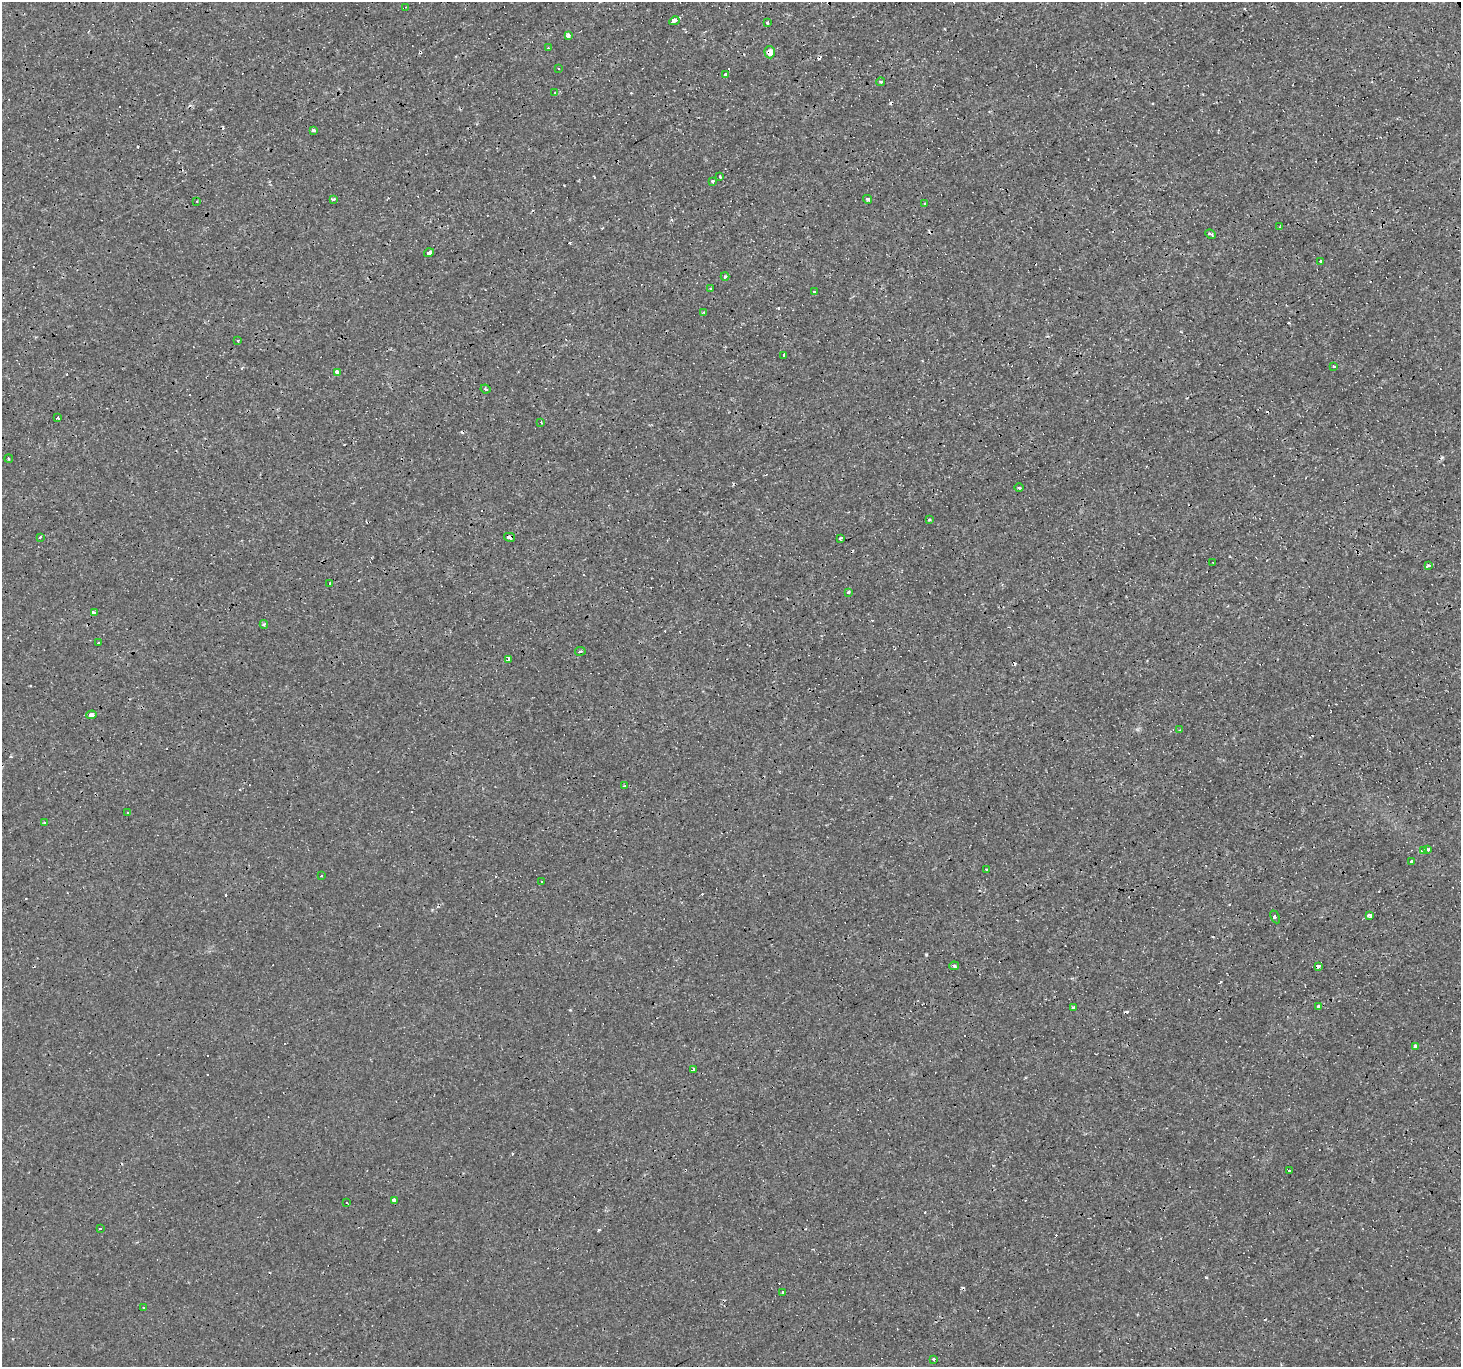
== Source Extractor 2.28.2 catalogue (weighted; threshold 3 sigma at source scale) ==
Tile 10 of 4 x 4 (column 2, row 3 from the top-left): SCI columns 1460-2918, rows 1472-2836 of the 5836 x 5734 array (HDU 1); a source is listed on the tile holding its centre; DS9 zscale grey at full resolution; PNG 1463 x 1369 px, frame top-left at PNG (2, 2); each listed source drawn as its Kron ellipse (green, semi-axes under 4 px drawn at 4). Shown black and unused: <1% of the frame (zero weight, under 3 of 4 exposures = <1% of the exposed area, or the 3 px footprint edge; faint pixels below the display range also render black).
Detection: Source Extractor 2.28.2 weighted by HDU 2 'WHT'; one run over the whole footprint, this tile lists its part. Background 0.00119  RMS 9.0e-04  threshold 0.00407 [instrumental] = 3 sigma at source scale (4.5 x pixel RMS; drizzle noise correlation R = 1.50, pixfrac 1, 0.0396/0.0396 arcsec/px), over >= 5 px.
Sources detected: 122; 49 cosmic-ray / hot-pixel residue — neither listed nor drawn; the other 73 listed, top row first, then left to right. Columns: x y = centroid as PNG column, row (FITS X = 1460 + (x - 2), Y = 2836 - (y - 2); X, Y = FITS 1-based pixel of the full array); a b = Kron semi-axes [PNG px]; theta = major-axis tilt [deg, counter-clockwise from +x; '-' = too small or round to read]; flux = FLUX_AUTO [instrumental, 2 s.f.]
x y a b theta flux
406 7 2 2 - 0.06
674 21 5 3 - 12
767 22 3 3 - 0.46
568 35 3 3 - 0.63
548 48 3 3 - 0.087
770 52 6 5 - 0.82
559 68 3 2 - 0.11
726 75 4 3 - 0.81
881 82 4 3 - 0.12
555 93 3 3 - 0.51
313 130 3 3 - 0.37
720 176 3 2 - 0.16
712 181 3 3 - 0.48
334 199 3 3 - 0.5
868 199 4 3 - 0.19
197 201 3 2 - 0.11
925 204 3 3 - 0.56
1279 227 3 2 - 0.093
1210 234 6 3 -24 0.22
429 253 5 4 - 0.21
1320 262 3 3 - 0.59
725 276 4 4 - 0.1
711 289 3 3 - 0.11
814 292 3 2 - 0.13
704 312 4 3 - 0.11
238 341 3 3 - 0.13
783 355 3 3 - 1.5
1334 366 3 3 - 0.29
337 372 4 3 - 2
485 389 5 3 - 0.13
58 418 3 3 - 0.94
541 422 3 2 - 0.2
9 459 4 2 - 0.093
1019 488 5 3 - 0.12
929 520 3 3 - 0.096
40 537 3 2 - 0.15
510 537 6 4 -13 0.39
841 538 4 2 - 0.15
1213 563 2 2 - 0.054
1428 565 3 3 - 0.53
329 584 3 3 - 0.15
848 592 4 3 - 0.096
94 613 3 3 - 4.1
264 624 4 4 - 0.12
98 643 3 3 - 0.63
580 651 5 3 - 0.1
509 659 4 3 - 3.5
91 715 5 4 - 0.61
1179 730 4 2 - 0.088
625 786 3 3 - 1.1
128 813 4 2 - 0.071
45 823 3 3 - 0.43
1427 850 3 3 - 0.38
1423 851 4 3 - 2.6
1412 861 4 3 - 0.46
987 870 3 3 - 0.28
321 876 3 2 - 0.18
541 881 3 3 - 0.4
1369 915 4 3 - 1.5
1275 917 7 3 -64 0.16
954 966 5 4 - 0.25
1318 966 4 3 - 0.73
1318 1006 4 3 - 0.47
1073 1008 4 3 - 1.6
1415 1046 3 3 - 1.4
693 1069 3 3 - 2.5
1290 1170 3 3 - 2.3
394 1200 3 3 - 2.3
346 1202 3 3 - 1.8
100 1229 3 3 - 0.42
783 1292 3 3 - 0.15
143 1308 3 3 - 0.13
934 1360 3 3 - 0.53
Overlapping masked pixels (flux is a lower limit): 3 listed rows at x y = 770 52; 510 537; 1318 966